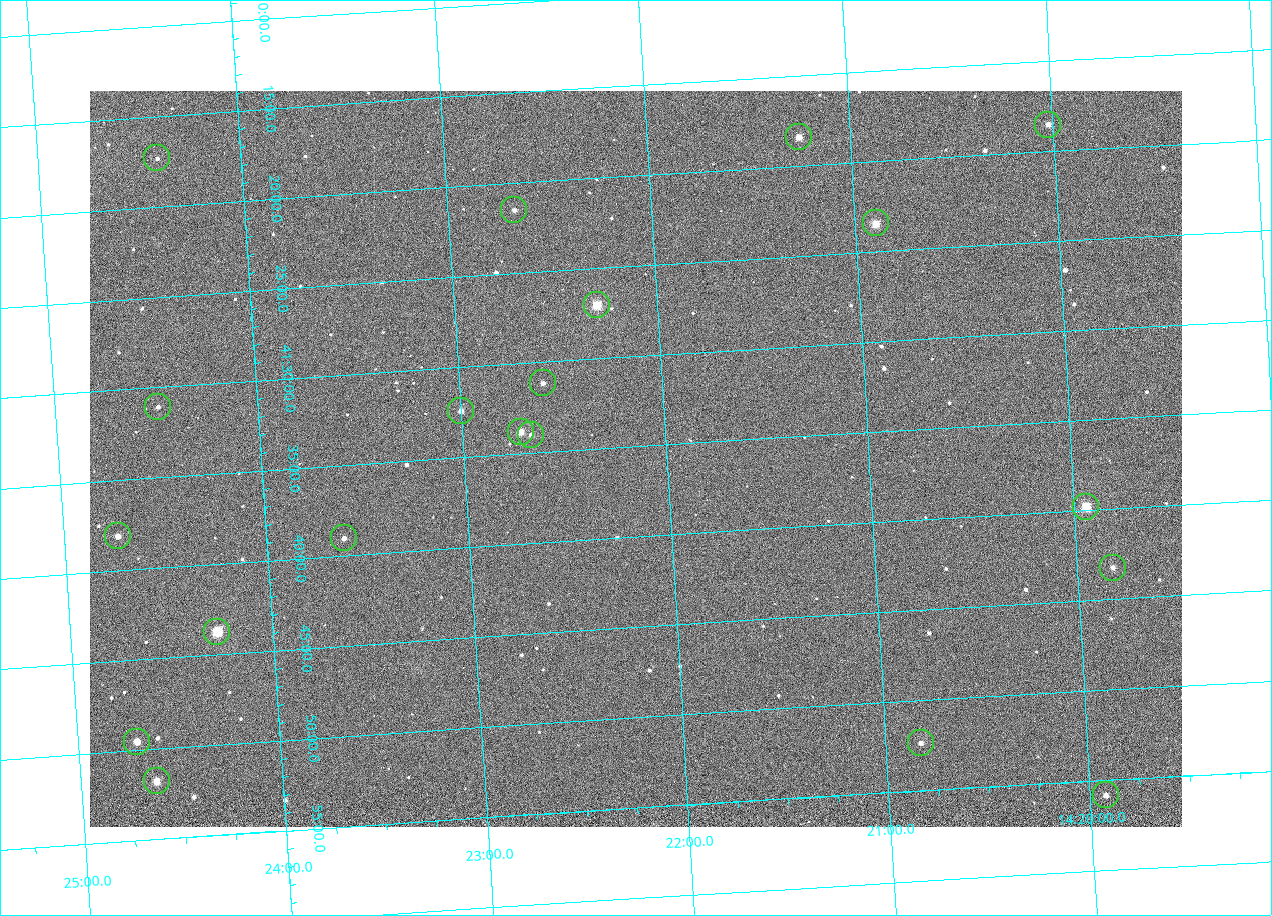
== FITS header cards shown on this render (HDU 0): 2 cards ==
NAXIS1  =                 1092 /fastest changing axis
NAXIS2  =                  736 /next to fastest changing axis

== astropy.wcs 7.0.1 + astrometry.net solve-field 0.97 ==
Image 1092 x 736 px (HDU 0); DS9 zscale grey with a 90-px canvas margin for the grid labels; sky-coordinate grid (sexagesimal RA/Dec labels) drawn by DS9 from the SOLVED WCS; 20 Tycho-2 reference stars matched to detected sources circled (green)
Header WCS: none
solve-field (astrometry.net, Tycho-2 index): SOLVED blind (the file carries no WCS)
Solved WCS: RA---TAN-SIP/DEC--TAN-SIP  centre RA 14:22:09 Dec +41:36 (215.54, +41.59 deg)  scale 3.33 arcsec/px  FOV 60.6' x 40.8'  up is -176 deg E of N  parity flipped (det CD > 0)
(file carries no celestial WCS; the grid is the blind solution)
Tycho-2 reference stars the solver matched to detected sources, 20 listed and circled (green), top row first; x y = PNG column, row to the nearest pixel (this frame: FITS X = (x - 90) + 1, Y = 736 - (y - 91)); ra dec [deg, ICRS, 3 dp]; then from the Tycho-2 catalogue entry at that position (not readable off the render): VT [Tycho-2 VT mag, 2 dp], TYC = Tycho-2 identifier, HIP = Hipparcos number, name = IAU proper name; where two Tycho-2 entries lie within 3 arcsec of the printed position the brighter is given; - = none
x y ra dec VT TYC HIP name
1048 125 215.006 +41.309 11.67 3038-298-1 - -
799 137 215.313 +41.307 10.54 3038-302-1 - -
157 158 216.103 +41.289 12.07 3038-286-1 - -
514 210 215.668 +41.358 11.71 3038-531-1 - -
876 223 215.224 +41.391 9.78 3038-588-1 - -
597 305 215.574 +41.451 8.73 3038-566-1 70240 -
543 383 215.647 +41.519 11.59 3038-488-1 - -
158 407 216.123 +41.518 12.02 3038-258-1 - -
461 411 215.750 +41.540 11.12 3038-479-1 - -
521 432 215.677 +41.563 10.23 3038-459-1 - -
531 435 215.666 +41.567 11.76 3038-461-1 - -
1086 507 214.985 +41.663 9.23 3038-464-1 - -
118 536 216.183 +41.635 11.01 3038-413-1 - -
344 538 215.904 +41.651 11.40 3038-603-1 - -
1113 568 214.956 +41.721 12.00 3038-491-1 - -
217 632 216.068 +41.729 8.81 3038-334-1 70409 -
137 742 216.177 +41.826 10.45 3038-108-1 - -
921 743 215.206 +41.873 11.51 3038-538-1 - -
157 781 216.156 +41.863 10.20 3038-555-1 - -
1106 795 214.980 +41.931 11.35 3038-237-1 - -